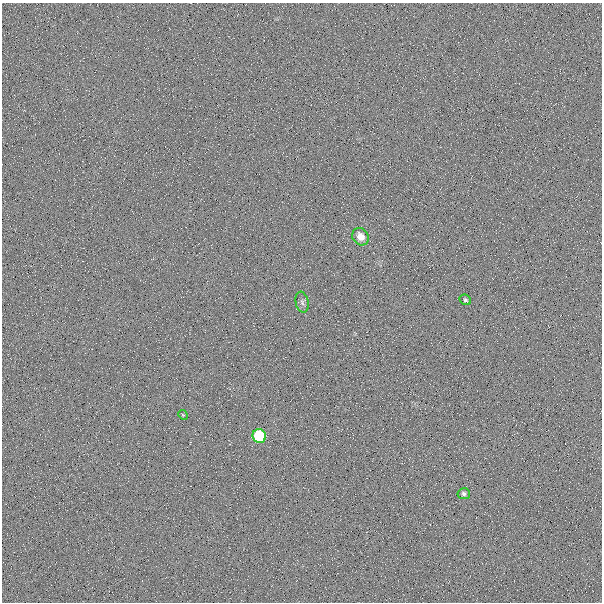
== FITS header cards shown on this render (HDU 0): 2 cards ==
NAXIS1  =                  600
NAXIS2  =                  600

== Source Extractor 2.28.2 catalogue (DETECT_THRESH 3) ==
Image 600 x 600 px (HDU 0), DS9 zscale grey, 1 PNG px = 1 image px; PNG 604 x 604 px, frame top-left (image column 1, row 600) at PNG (2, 3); each listed source drawn as its Kron ellipse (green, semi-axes under 4 px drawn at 4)
Background -0.00303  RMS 0.043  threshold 0.13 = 3 sigma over >= 5 px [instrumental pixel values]
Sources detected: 6; all 6 listed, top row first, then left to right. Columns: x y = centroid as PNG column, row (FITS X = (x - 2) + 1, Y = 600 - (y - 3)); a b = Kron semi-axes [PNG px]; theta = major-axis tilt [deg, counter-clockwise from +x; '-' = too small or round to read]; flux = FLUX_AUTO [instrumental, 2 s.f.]
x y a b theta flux
360 237 9 7 -56 29
465 300 6 5 - 5.9
302 302 10 6 -79 10
183 415 5 4 - 3.1
259 436 7 6 - 250
464 494 6 5 - 7.4